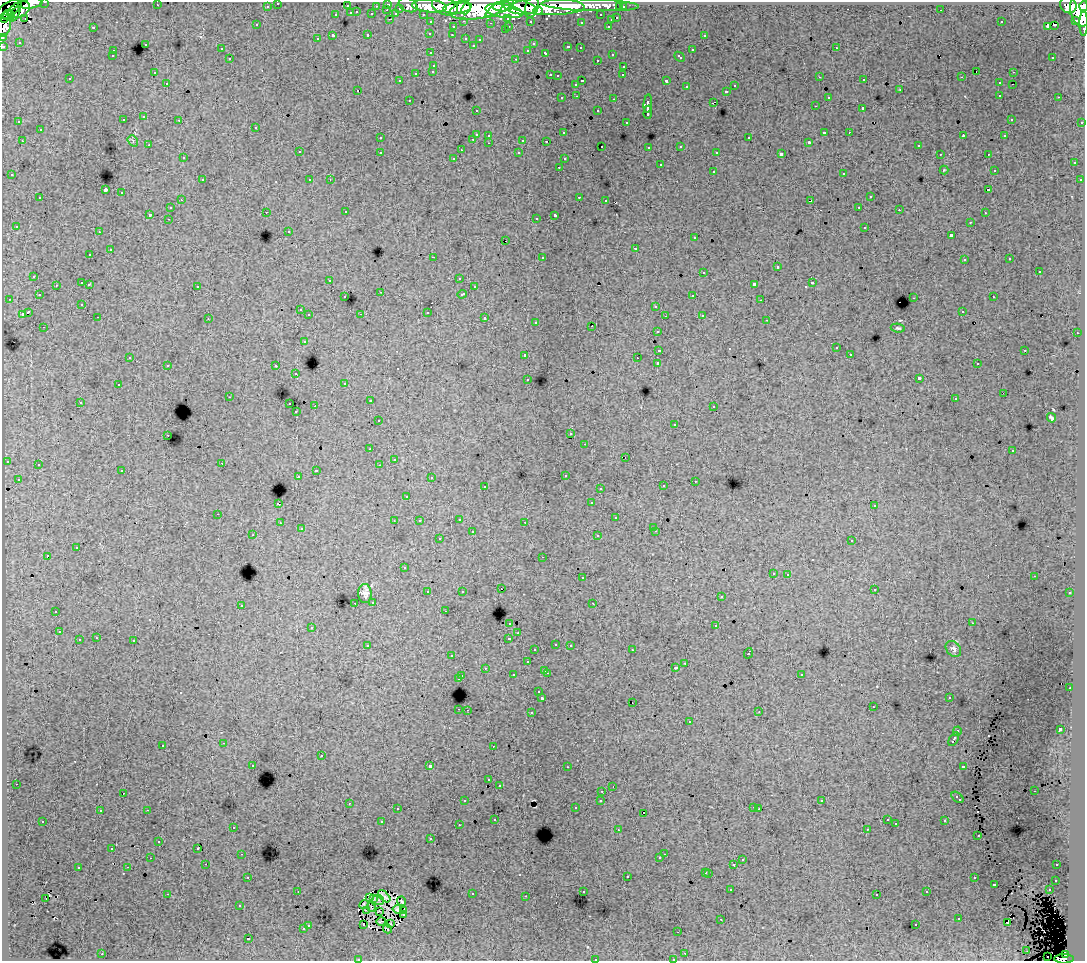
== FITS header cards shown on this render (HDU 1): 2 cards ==
NAXIS1  =                 1083
NAXIS2  =                  959

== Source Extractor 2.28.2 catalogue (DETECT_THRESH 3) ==
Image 1083 x 959 px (HDU 1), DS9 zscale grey, 1 PNG px = 1 image px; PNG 1087 x 963 px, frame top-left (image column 1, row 959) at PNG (2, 2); each listed source drawn as its Kron ellipse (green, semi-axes under 4 px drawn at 4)
Background 156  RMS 1.3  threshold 3.75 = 3 sigma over >= 5 px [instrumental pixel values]
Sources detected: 504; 5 with non-positive FLUX_AUTO (blend fragments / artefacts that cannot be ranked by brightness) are neither listed nor drawn; the other 499 listed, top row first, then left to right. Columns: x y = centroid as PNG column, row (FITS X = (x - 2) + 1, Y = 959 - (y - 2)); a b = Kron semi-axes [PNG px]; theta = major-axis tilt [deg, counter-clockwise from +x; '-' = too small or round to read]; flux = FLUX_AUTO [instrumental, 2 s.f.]
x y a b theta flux
45 2 3 2 - 3800
30 3 12 5 8 65000
278 3 3 3 - 2800
388 4 3 3 - 5300
157 5 3 2 - 110
408 5 10 6 -24 20000
590 5 49 6 -2 150000
1068 5 9 7 -49 99000
267 6 3 3 - 2000
347 6 3 3 - 970
376 6 3 2 - 1300
429 6 17 6 -5 200000
445 6 13 8 -24 190000
548 6 36 8 -1 540000
1084 6 5 2 - 67000
482 7 32 11 12 660000
502 7 10 5 -1 190000
519 7 17 7 -11 310000
532 7 11 6 74 120000
620 7 3 3 - 1500
623 7 3 3 - 2300
400 8 3 3 - 900
457 8 14 6 8 240000
9 9 15 7 35 53000
466 9 6 4 68 93000
19 10 11 7 27 85000
387 10 3 2 - 380
494 10 10 4 38 140000
941 10 2 2 - 59
1080 10 16 10 -78 340000
504 11 19 7 -9 260000
538 11 4 4 - 82000
357 12 3 2 - 460
351 13 3 3 - 910
15 14 8 3 60 36000
372 14 3 3 - 1100
396 14 4 3 - 1100
423 14 3 2 - 2200
9 15 6 5 - 30000
336 15 3 3 - 520
601 15 3 3 - 1300
3 18 3 2 - 15000
25 18 2 2 - 190
508 18 3 3 - 1300
617 18 3 3 - 630
390 19 3 2 - 310
611 20 3 3 - 490
1076 20 4 3 - 6600
464 21 3 2 - 430
530 21 3 3 - 1600
431 22 3 3 - 2100
581 22 3 2 - 110
1001 22 3 2 - 96
491 23 3 2 - 100
1084 24 12 3 90 33000
4 25 12 7 80 93000
256 25 3 3 - 210
1054 25 3 2 - 100
509 26 3 2 - 410
608 26 3 2 - 450
1047 26 3 3 - 140
93 27 3 2 - 660
453 27 3 3 - 500
505 30 3 2 - 190
430 33 3 3 - 280
368 35 3 3 - 450
452 35 3 2 - 210
704 35 3 3 - 350
333 36 3 3 - 1700
2 37 4 2 - 3400
466 38 3 3 - 490
317 39 3 3 - 270
480 40 3 3 - 200
19 42 3 2 - 87
145 44 3 3 - 540
533 44 4 3 - 130
473 45 3 2 - 110
3 46 3 3 - 4900
568 47 4 3 - 610
580 48 3 2 - 270
836 48 3 2 - 360
221 49 3 3 - 260
528 50 3 3 - 180
692 50 3 3 - 550
113 51 3 2 - 210
431 53 3 3 - 300
546 53 4 3 - 440
612 54 3 2 - 380
112 56 3 3 - 190
680 57 6 3 -42 510
1053 57 3 3 - 310
230 59 3 3 - 370
516 59 3 2 - 610
597 60 3 3 - 340
434 65 3 3 - 390
624 66 3 2 - 310
433 71 3 3 - 280
976 71 2 2 - 40
1013 72 3 2 - 350
154 73 3 2 - 160
416 73 3 3 - 690
550 75 3 2 - 500
623 75 3 2 - 140
557 76 3 3 - 170
820 77 3 2 - 130
962 77 2 2 - 56
70 79 3 3 - 190
864 80 3 2 - 180
400 81 3 2 - 140
582 81 3 2 - 730
666 81 3 3 - 1300
167 83 3 2 - 250
999 83 3 3 - 240
576 84 3 3 - 370
1013 84 2 2 - 100
735 86 3 3 - 290
686 87 3 3 - 390
358 90 3 2 - 300
900 90 4 2 - 52
726 91 3 3 - 390
1000 95 3 2 - 410
577 96 3 2 - 250
828 97 3 3 - 320
1059 97 3 2 - 240
562 98 3 3 - 280
614 99 3 2 - 510
409 100 3 2 - 280
713 102 4 2 - 390
648 103 9 3 84 2900
815 106 3 2 - 150
863 108 3 3 - 1700
476 110 3 2 - 180
598 111 3 3 - 300
648 112 7 3 88 2700
144 117 3 3 - 370
1011 119 3 2 - 95
123 120 3 3 - 270
179 120 3 2 - 340
19 122 3 3 - 210
626 122 3 3 - 190
1082 122 3 3 - 1000
256 127 3 3 - 270
40 130 3 3 - 470
824 132 4 3 - 960
849 132 2 2 - 230
563 133 3 3 - 230
476 134 3 3 - 1300
489 135 3 3 - 300
963 136 4 2 - 540
1004 136 3 3 - 230
380 138 3 3 - 270
749 138 3 3 - 510
473 139 3 2 - 390
523 140 3 3 - 970
22 141 3 2 - 300
133 141 6 4 -52 130
546 141 3 2 - 93
809 142 3 3 - 120
489 143 3 2 - 300
149 145 3 2 - 150
602 146 3 2 - 210
681 146 3 3 - 370
918 146 3 3 - 280
649 147 3 3 - 270
461 150 2 2 - 73
299 152 3 3 - 450
380 152 3 3 - 370
717 152 3 2 - 130
519 153 3 3 - 300
781 154 4 3 - 2600
940 154 3 2 - 110
988 154 3 2 - 210
183 158 3 3 - 280
454 158 3 2 - 90
564 159 3 3 - 270
1074 163 3 3 - 460
660 165 3 3 - 530
559 167 3 2 - 270
944 170 4 4 - 75
994 170 3 2 - 120
713 171 3 3 - 480
844 173 3 3 - 670
12 175 3 3 - 290
202 180 3 2 - 450
310 180 3 2 - 150
330 180 2 2 - 58
1080 180 3 3 - 320
105 190 4 3 - 9500
988 190 3 2 - 140
122 193 3 3 - 460
579 197 3 2 - 600
870 197 3 3 - 550
40 198 3 3 - 350
181 200 3 2 - 220
606 200 3 2 - 190
811 201 4 3 - 720
859 207 3 2 - 180
170 208 3 3 - 390
899 210 3 2 - 170
266 212 3 2 - 290
346 212 3 2 - 270
985 213 3 2 - 170
150 214 3 3 - 1500
555 215 4 3 - 2300
536 218 3 2 - 200
168 219 3 2 - 180
970 222 3 2 - 270
16 226 3 3 - 200
865 227 3 3 - 590
289 231 3 3 - 160
99 232 3 2 - 250
951 235 3 3 - 1600
694 238 3 3 - 350
506 241 3 2 - 130
635 248 3 3 - 800
110 250 3 3 - 640
90 255 3 2 - 230
433 257 3 2 - 940
542 257 3 3 - 540
1010 259 3 3 - 160
964 260 3 3 - 330
777 267 3 3 - 870
1039 271 3 3 - 760
704 272 3 3 - 460
34 276 3 3 - 370
459 278 3 3 - 180
330 280 3 2 - 96
82 283 3 3 - 860
812 283 3 3 - 730
89 284 3 3 - 250
754 284 4 3 - 2500
56 285 3 2 - 190
197 286 3 3 - 320
474 287 3 3 - 240
381 292 2 2 - 47
462 294 4 3 - 760
39 295 3 2 - 140
693 295 3 2 - 330
345 297 3 3 - 200
993 297 3 2 - 350
914 298 3 2 - 490
9 299 3 2 - 240
761 300 2 2 - 60
82 304 3 3 - 220
656 306 3 3 - 410
300 310 3 3 - 270
962 311 3 2 - 220
28 312 4 3 - 1800
427 312 3 3 - 790
22 314 3 3 - 880
361 314 3 3 - 60
309 315 3 3 - 330
702 315 3 2 - 270
665 316 2 2 - 83
98 317 3 2 - 270
485 318 3 3 - 570
208 319 2 2 - 65
767 320 3 2 - 94
536 322 3 3 - 280
592 326 2 2 - 95
44 327 3 2 - 180
898 328 7 4 -7 140
658 331 3 3 - 290
1077 333 3 2 - 280
304 341 3 3 - 450
836 348 3 3 - 270
659 350 4 3 - 1100
1025 350 3 2 - 600
850 354 3 2 - 150
525 355 3 3 - 470
130 357 3 2 - 86
637 358 2 2 - 110
658 363 3 3 - 3300
977 364 3 2 - 180
168 365 3 3 - 430
276 366 3 3 - 450
296 374 3 2 - 310
528 379 3 2 - 210
919 379 4 3 - 3000
345 383 3 3 - 140
118 385 3 2 - 340
1003 393 2 2 - 97
229 397 2 2 - 57
955 399 3 2 - 140
370 401 3 2 - 340
80 402 3 3 - 200
290 404 3 2 - 590
315 406 2 2 - 730
714 406 3 2 - 250
296 412 3 2 - 160
1051 418 5 3 - 140
378 421 3 3 - 260
675 424 3 3 - 170
571 434 3 3 - 160
168 435 3 2 - 250
585 444 3 2 - 110
370 449 3 2 - 170
1012 451 3 3 - 240
625 457 2 2 - 43
394 459 2 2 - 78
7 461 3 3 - 390
222 463 2 2 - 210
38 465 3 2 - 240
379 465 3 2 - 120
316 470 3 2 - 440
122 471 3 2 - 280
565 475 3 3 - 330
298 476 2 2 - 110
431 478 3 2 - 130
18 479 3 3 - 260
695 481 3 2 - 230
485 486 3 2 - 410
663 486 3 3 - 230
600 488 3 3 - 230
407 496 3 3 - 190
591 503 3 3 - 220
278 504 3 3 - 1400
874 506 3 3 - 200
218 514 3 2 - 310
616 518 3 3 - 440
459 519 3 2 - 300
394 521 2 2 - 69
419 521 3 3 - 220
525 522 3 2 - 140
280 523 3 2 - 290
654 527 3 3 - 190
301 529 3 3 - 190
656 531 3 2 - 370
472 532 3 3 - 830
253 535 3 2 - 190
598 536 3 3 - 410
439 539 3 3 - 260
852 540 3 3 - 390
77 548 3 3 - 950
47 556 3 3 - 1400
543 557 3 2 - 220
404 568 3 3 - 190
773 573 3 3 - 270
788 574 3 3 - 280
1034 576 2 2 - 56
582 578 3 3 - 410
501 589 2 2 - 35
874 589 3 3 - 220
462 591 3 3 - 150
428 592 3 3 - 570
1070 593 3 3 - 230
365 594 9 7 -86 440
721 597 3 3 - 350
373 602 3 3 - 420
355 603 3 2 - 290
593 603 3 2 - 92
241 605 3 3 - 450
56 611 3 3 - 460
445 611 3 2 - 180
510 623 3 3 - 400
972 623 3 2 - 56
716 626 3 3 - 550
312 627 3 3 - 450
59 632 3 2 - 330
518 633 3 3 - 180
96 638 3 2 - 290
509 638 3 3 - 680
79 640 3 3 - 580
134 641 3 3 - 670
556 644 3 2 - 360
570 645 3 2 - 260
368 646 4 3 - 400
953 649 9 6 -47 290
535 650 3 3 - 230
632 650 3 2 - 300
748 653 5 3 - 760
452 656 3 2 - 260
527 662 3 3 - 440
685 663 3 2 - 310
485 668 3 2 - 200
676 668 3 3 - 270
545 670 3 3 - 370
547 673 3 2 - 540
801 674 3 3 - 330
513 675 3 3 - 250
462 676 3 2 - 430
459 679 3 3 - 1400
1070 688 2 2 - 270
539 692 3 3 - 320
949 697 3 2 - 180
542 698 3 3 - 2200
632 702 2 2 - 60
873 707 3 2 - 170
459 709 3 2 - 450
467 710 2 2 - 400
531 712 3 2 - 390
759 712 4 3 - 64
689 722 3 3 - 370
1060 729 3 3 - 2900
957 731 5 3 - 1100
954 739 7 3 58 1300
224 743 3 2 - 220
163 745 3 3 - 420
493 746 2 2 - 62
321 756 3 3 - 780
253 765 3 2 - 110
430 766 3 3 - 3400
963 766 4 3 - 800
567 767 3 2 - 110
489 780 3 3 - 180
16 784 2 2 - 54
499 785 3 3 - 190
613 787 3 2 - 130
602 791 3 2 - 240
1034 791 3 2 - 210
123 793 2 2 - 120
958 797 7 3 -43 410
601 800 3 3 - 290
465 801 3 3 - 250
822 801 3 3 - 170
349 803 3 2 - 410
754 807 3 2 - 230
575 808 3 3 - 150
397 809 3 2 - 180
759 809 2 2 - 77
147 810 3 2 - 490
100 811 3 3 - 250
643 813 3 2 - 240
495 819 3 3 - 170
887 820 3 3 - 160
43 821 3 2 - 260
945 821 3 3 - 450
382 822 3 3 - 980
896 824 2 2 - 72
459 825 3 3 - 100
233 827 3 3 - 250
867 829 3 3 - 88
618 830 3 2 - 170
978 836 3 2 - 140
431 839 3 2 - 180
159 842 3 2 - 120
112 848 3 3 - 160
198 848 3 2 - 140
242 854 3 2 - 200
664 854 2 2 - 140
151 858 2 2 - 41
660 858 3 3 - 210
742 860 3 3 - 290
206 864 2 2 - 160
734 865 3 3 - 1200
1057 865 3 2 - 220
128 867 3 2 - 280
78 868 3 3 - 540
706 872 3 3 - 480
709 873 3 3 - 410
627 876 3 3 - 620
248 877 3 2 - 210
974 878 3 3 - 390
1056 880 3 3 - 290
994 884 3 3 - 750
731 890 3 3 - 180
1049 890 3 2 - 400
298 891 3 2 - 83
583 892 3 3 - 300
927 892 3 3 - 240
167 894 3 2 - 1000
472 894 3 2 - 530
877 894 3 3 - 220
384 896 7 4 -44 100
526 896 3 2 - 120
369 897 3 2 - 50
46 899 2 2 - 51
374 899 3 2 - 91
378 900 6 5 - 220
401 901 5 3 - 200
364 905 5 3 - 17
240 906 3 3 - 160
371 907 5 2 - 75
397 909 4 4 - 110
367 910 3 2 - 100
379 911 3 2 - 82
403 911 4 3 - 77
403 915 3 3 - 97
959 918 3 3 - 410
721 919 3 2 - 93
381 921 5 2 - 100
1007 923 3 3 - 8.7
390 924 3 2 - 87
308 925 3 3 - 480
364 925 4 2 - 250
916 925 3 2 - 280
303 929 3 3 - 430
387 929 4 2 - 160
678 932 2 2 - 46
248 939 3 3 - 1300
1027 951 2 2 - 48
685 953 3 2 - 210
102 954 3 2 - 500
1065 955 4 3 - 48000
1048 956 2 2 - 340
358 959 3 3 - 120
595 959 3 3 - 490
673 959 3 2 - 200
1064 959 10 4 -1 100000
At the frame edge (FLAGS 8, measured only in part): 13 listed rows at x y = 45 2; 30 3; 278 3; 1084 6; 3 18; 1084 24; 4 25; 2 37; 3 46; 358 959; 595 959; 673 959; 1064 959
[5 non-positive-flux detections neither listed nor drawn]